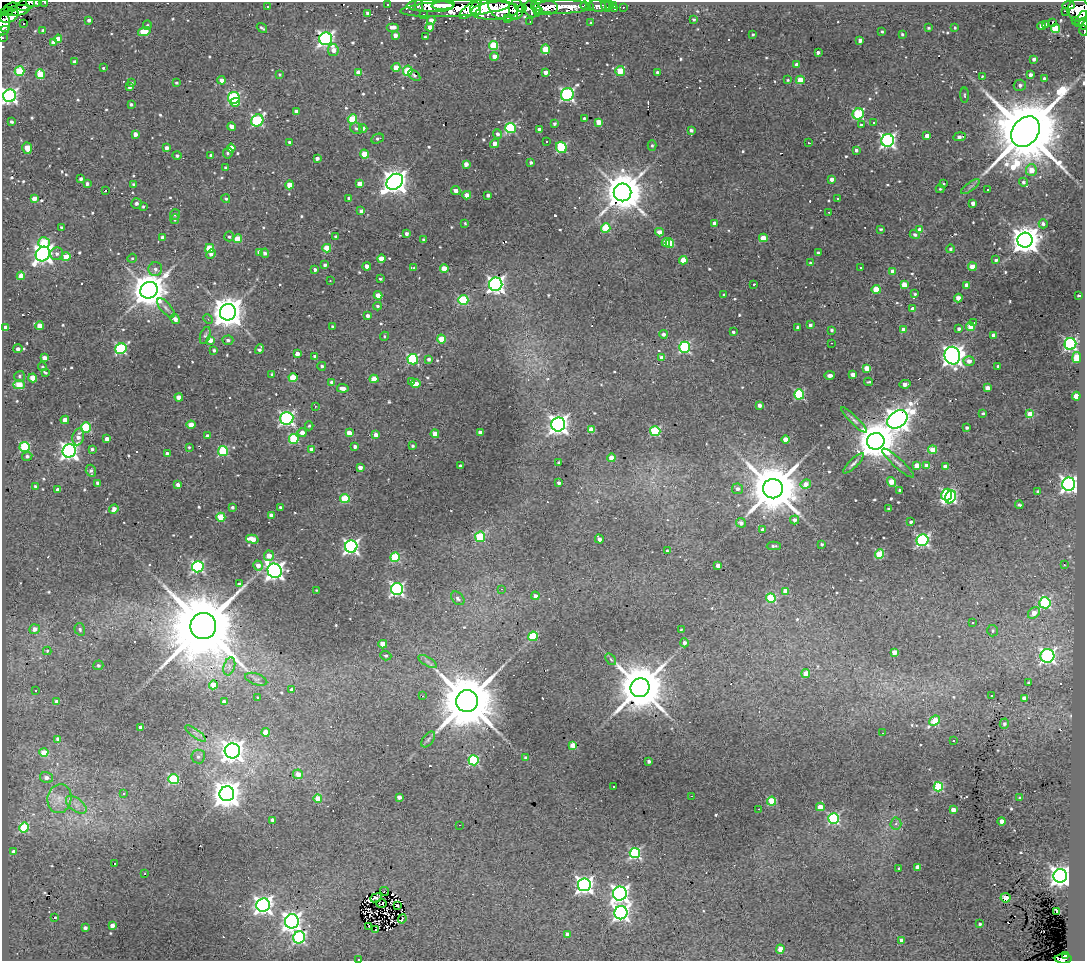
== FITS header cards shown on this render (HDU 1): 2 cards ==
NAXIS1  =                 1083
NAXIS2  =                  959

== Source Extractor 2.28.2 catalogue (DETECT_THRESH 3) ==
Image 1083 x 959 px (HDU 1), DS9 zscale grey, 1 PNG px = 1 image px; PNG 1087 x 963 px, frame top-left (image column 1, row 959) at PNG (2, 2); each listed source drawn as its Kron ellipse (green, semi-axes under 4 px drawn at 4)
Background 3.41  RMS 0.31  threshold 0.917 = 3 sigma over >= 5 px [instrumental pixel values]
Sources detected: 691; of the 691, the 500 brightest by FLUX_AUTO listed and drawn (191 fainter detections omitted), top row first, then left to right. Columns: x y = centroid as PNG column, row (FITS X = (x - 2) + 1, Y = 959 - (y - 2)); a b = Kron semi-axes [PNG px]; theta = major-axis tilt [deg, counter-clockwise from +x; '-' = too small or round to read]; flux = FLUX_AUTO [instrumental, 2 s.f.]
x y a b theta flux
45 2 3 2 - 30
33 3 7 3 -5 330
388 4 3 2 - 60
26 5 9 5 20 790
419 5 5 4 - 240
443 5 11 4 4 1700
609 5 4 3 - 90
613 5 3 3 - 84
1068 5 6 4 5 1200
430 6 23 6 -1 2600
585 6 4 3 - 110
598 6 9 5 -7 240
606 6 6 3 -66 83
11 7 7 3 18 250
267 7 3 2 - 38
544 7 13 8 -3 2100
562 7 29 7 0 2400
590 7 3 3 - 46
623 7 3 2 - 57
455 8 55 8 3 7500
522 8 4 3 - 880
470 9 13 5 38 2900
476 9 7 5 -90 1800
516 9 10 7 89 3700
532 9 9 8 - 2200
614 9 4 3 - 120
18 10 11 5 10 1700
503 10 16 9 -24 4400
1079 10 11 11 - 3400
495 11 24 9 4 5500
538 11 4 3 - 640
1065 11 4 2 - 37
6 12 6 3 21 180
368 13 3 3 - 68
423 14 3 2 - 29
9 16 9 6 27 1900
508 19 3 3 - 34
694 19 4 3 - 32
1081 19 9 4 57 840
89 20 4 3 - 77
431 20 4 4 - 150
530 21 3 2 - 31
1076 21 3 2 - 180
4 22 10 6 -79 810
24 23 3 3 - 120
591 23 3 3 - 28
1052 23 3 3 - 120
1046 24 3 2 - 50
1084 24 6 3 85 300
147 25 5 4 - 33
1041 26 4 4 - 160
393 27 6 4 0 120
430 27 4 4 - 280
262 28 5 3 - 40
928 28 3 3 - 30
955 28 3 3 - 28
1056 28 4 4 - 1000
43 30 3 3 - 51
1084 30 5 2 - 70
3 31 6 3 33 320
144 31 6 4 16 700
882 32 4 3 - 27
902 34 3 3 - 35
395 35 4 4 - 110
753 35 3 3 - 26
425 37 3 3 - 27
2 38 2 2 - 30
58 39 4 4 - 240
326 39 6 6 - 6300
860 40 4 3 - 82
53 43 4 4 - 140
493 45 4 4 - 880
545 49 4 4 - 510
333 50 6 5 - 170
818 52 3 3 - 79
494 56 4 4 - 170
1034 59 4 3 - 70
74 62 4 3 - 71
797 65 3 3 - 70
396 67 4 4 - 210
103 68 3 3 - 29
20 71 5 4 - 960
408 71 5 5 - 880
620 71 5 5 - 780
359 72 4 4 - 230
545 72 4 3 - 120
657 72 3 3 - 36
40 74 5 4 - 670
280 75 4 4 - 29
414 75 7 4 -36 47
1030 75 3 3 - 78
982 76 3 3 - 28
1044 78 3 3 - 36
222 80 4 4 - 200
788 80 3 3 - 28
800 80 4 4 - 440
132 83 3 3 - 30
177 83 3 3 - 34
1020 85 6 5 - 53
130 87 4 3 - 56
567 95 6 6 - 4400
965 95 8 3 -89 31
10 96 6 6 - 6600
234 98 6 6 - 2500
235 102 5 3 - 230
131 104 4 3 - 44
296 112 4 4 - 160
858 114 6 5 - 1700
584 118 3 3 - 28
352 119 5 4 - 910
11 121 3 3 - 46
257 121 6 5 - 2800
599 122 4 4 - 280
554 123 4 3 - 40
874 123 3 3 - 72
861 125 3 3 - 26
232 127 4 4 - 130
356 128 6 5 - 56
363 128 4 4 - 110
511 128 5 5 - 2300
539 129 4 3 - 99
691 130 4 3 - 61
1026 132 16 12 52 300000
135 134 4 3 - 100
497 134 5 4 - 70
927 136 4 3 - 130
959 137 6 4 7 90
377 139 6 4 25 48
888 140 6 6 - 5800
546 141 3 3 - 46
289 142 3 3 - 44
809 143 3 2 - 32
494 144 5 4 - 150
652 145 5 4 - 35
561 147 6 5 - 1600
27 148 6 4 -72 250
166 148 4 4 - 95
231 148 4 4 - 280
856 150 4 3 - 56
228 153 5 4 - 45
364 154 4 4 - 510
177 155 4 4 - 45
211 155 3 3 - 69
317 158 4 3 - 78
531 163 3 3 - 45
466 164 4 4 - 140
226 168 3 3 - 61
1031 170 6 5 - 280
81 179 4 3 - 60
832 179 4 3 - 92
395 182 9 7 40 23000
1023 182 4 4 - 54
87 183 4 3 - 55
360 183 4 4 - 250
943 184 3 3 - 27
133 185 4 3 - 45
289 185 4 4 - 280
970 187 11 4 37 57
940 189 4 4 - 30
106 190 3 3 - 64
987 190 3 3 - 82
456 191 4 4 - 120
623 192 9 8 - 80000
467 195 4 4 - 280
488 195 4 3 - 66
34 198 4 4 - 210
349 198 4 3 - 44
226 199 4 4 - 38
837 199 3 3 - 32
136 203 5 5 - 65
973 203 4 4 - 120
143 207 3 3 - 32
361 211 4 3 - 77
829 212 3 2 - 42
175 215 5 5 - 48
175 219 5 4 - 43
715 223 4 4 - 190
465 224 3 3 - 27
1043 224 4 4 - 61
62 227 3 3 - 39
606 228 5 4 - 1000
881 229 4 3 - 29
920 229 4 4 - 130
659 232 4 4 - 150
406 233 4 3 - 69
915 234 5 4 - 56
229 236 5 5 - 39
336 237 4 3 - 59
163 238 4 4 - 130
763 238 4 4 - 410
237 239 4 4 - 560
423 240 3 3 - 31
1025 240 7 7 - 34000
44 242 6 5 - 890
666 242 4 4 - 300
670 243 5 4 - 560
209 248 4 4 - 820
327 248 4 4 - 430
950 249 4 4 - 47
259 252 4 4 - 110
265 253 4 4 - 68
818 253 4 3 - 47
43 254 8 6 45 11000
57 254 6 6 - 84
211 254 5 4 - 85
66 257 4 4 - 530
132 258 5 4 - 27
381 258 4 4 - 370
683 260 4 4 - 410
996 260 4 3 - 56
810 263 4 4 - 31
325 265 4 3 - 51
367 266 4 4 - 110
972 267 4 4 - 480
414 268 3 3 - 27
861 268 3 3 - 91
155 269 7 6 - 87
315 269 3 3 - 72
444 269 4 4 - 450
893 271 4 4 - 220
21 276 4 4 - 260
380 279 3 3 - 32
330 281 3 2 - 56
496 284 7 6 - 8800
754 284 3 3 - 27
904 285 4 4 - 470
967 285 4 4 - 150
876 289 4 4 - 630
149 290 9 8 - 59000
915 294 4 3 - 29
378 295 4 4 - 200
724 295 3 3 - 31
1078 295 3 3 - 28
958 298 4 4 - 250
463 300 5 5 - 1300
378 306 4 3 - 37
166 308 12 5 -48 82
913 309 4 4 - 170
228 312 8 8 - 39000
367 316 4 4 - 100
175 319 5 4 - 130
208 319 5 4 - 31
973 323 3 3 - 100
810 325 3 3 - 55
39 326 4 4 - 290
332 326 3 3 - 30
970 326 4 4 - 620
5 327 4 4 - 290
798 327 4 3 - 58
959 329 3 3 - 55
831 330 4 3 - 40
903 330 4 4 - 180
733 332 3 3 - 36
663 334 4 4 - 76
205 335 9 4 71 51
994 335 4 4 - 160
384 336 4 4 - 30
441 339 4 4 - 590
210 340 4 4 - 190
228 340 5 4 - 60
831 343 3 2 - 34
1070 344 6 6 - 3700
685 347 5 5 - 2300
18 349 5 4 - 91
121 349 6 5 - 2500
259 349 5 4 - 71
214 350 3 3 - 39
297 354 4 4 - 180
315 356 3 3 - 74
952 356 9 7 -72 15000
1077 357 5 4 - 800
44 358 4 4 - 170
662 358 4 4 - 210
413 359 5 5 - 2000
429 359 4 4 - 53
969 361 5 5 - 130
322 366 4 4 - 39
998 366 3 3 - 39
43 367 4 4 - 28
867 368 4 4 - 320
45 373 4 3 - 29
272 374 4 3 - 30
830 375 5 3 - 98
853 375 4 3 - 160
20 376 5 5 - 42
33 378 4 4 - 480
293 378 4 4 - 570
374 379 4 4 - 420
412 381 3 3 - 61
332 382 4 4 - 130
868 382 4 3 - 30
416 384 4 4 - 250
905 384 6 3 6 140
19 385 5 4 - 690
343 388 6 3 -5 120
987 388 4 4 - 150
799 394 5 5 - 2000
1076 396 4 4 - 600
179 397 4 4 - 260
759 405 4 3 - 84
315 406 3 3 - 27
983 413 3 3 - 36
1030 414 4 4 - 570
287 418 6 6 - 4900
897 419 11 8 35 24000
65 420 4 4 - 220
854 420 17 3 -45 73
558 424 7 7 - 13000
191 425 4 4 - 270
309 426 4 3 - 31
86 427 5 5 - 1300
967 427 4 3 - 54
591 430 4 4 - 570
655 431 5 5 - 1600
302 433 4 4 - 130
349 433 4 4 - 310
480 433 4 3 - 150
435 434 4 4 - 250
376 435 4 4 - 190
208 436 4 3 - 88
78 437 8 5 77 150
107 439 4 3 - 160
294 439 5 5 - 1200
785 439 4 4 - 250
876 441 8 8 - 78000
355 446 4 3 - 66
412 446 3 3 - 34
25 447 5 5 - 1600
189 447 3 3 - 28
92 449 3 3 - 46
311 449 3 3 - 63
932 450 4 4 - 560
69 451 7 6 - 10000
223 451 5 5 - 1500
167 453 3 3 - 61
27 456 5 4 - 52
611 458 4 4 - 250
559 462 3 3 - 27
853 463 14 4 44 66
898 463 21 5 -42 100
917 465 4 4 - 270
460 466 3 3 - 45
927 466 4 4 - 280
360 467 4 3 - 120
946 467 4 4 - 270
91 471 6 5 - 55
891 482 5 4 - 390
98 483 4 4 - 88
559 483 3 3 - 77
806 484 5 4 - 200
1069 484 6 6 - 8300
178 485 4 3 - 110
35 486 4 3 - 37
737 489 5 5 - 77
773 489 10 9 - 150000
58 490 4 4 - 120
900 490 3 3 - 37
1038 491 4 3 - 50
947 495 6 5 - 2600
951 497 7 5 61 2700
345 498 5 4 - 930
1019 505 4 3 - 32
232 507 4 3 - 44
281 507 3 3 - 62
114 509 5 4 - 130
888 509 3 3 - 39
271 515 4 4 - 100
221 517 4 4 - 820
795 520 4 4 - 100
911 522 3 3 - 62
741 523 5 4 - 89
763 530 4 4 - 140
480 537 5 5 - 1300
252 539 6 4 -14 340
599 539 4 3 - 97
922 540 6 5 - 3900
822 544 3 3 - 37
351 546 6 6 - 6600
774 546 7 3 2 38
667 551 3 3 - 45
879 554 4 4 - 980
269 556 5 5 - 250
395 557 5 4 - 1200
258 565 5 4 - 170
718 565 4 3 - 140
1064 565 3 3 - 27
198 567 6 5 - 3000
275 571 7 7 - 10000
239 584 3 3 - 49
397 589 6 6 - 4700
501 589 3 2 - 95
316 590 3 3 - 27
786 591 4 4 - 220
535 596 4 4 - 100
458 598 8 5 -47 64
771 598 5 4 - 1300
1045 603 5 5 - 2300
1034 613 7 5 41 210
972 623 3 2 - 99
203 626 13 13 - 320000
35 629 5 5 - 120
80 629 6 5 - 41
681 630 3 3 - 28
992 631 5 5 - 36
533 636 5 4 - 920
684 643 4 4 - 77
383 644 4 4 - 300
47 651 4 4 - 28
894 652 4 4 - 340
386 656 5 4 - 41
1047 656 7 7 - 5700
611 659 6 4 -56 35
428 662 10 4 -31 62
98 665 5 4 - 46
229 666 9 5 72 82
806 674 4 4 - 280
256 679 11 5 -19 71
1028 683 4 3 - 32
213 685 4 4 - 360
640 688 9 9 - 140000
292 689 4 3 - 140
36 691 3 3 - 61
422 696 3 2 - 45
992 696 3 3 - 50
258 697 4 3 - 27
1025 698 4 4 - 260
467 701 11 11 - 200000
57 702 4 4 - 110
224 702 4 4 - 100
934 721 6 4 41 830
1004 724 5 4 - 60
141 727 4 4 - 170
266 732 4 4 - 250
196 733 12 3 -36 72
883 733 3 2 - 28
58 739 4 3 - 140
428 739 9 5 52 52
954 740 3 3 - 140
573 745 4 4 - 510
232 751 8 7 - 17000
44 752 4 4 - 430
198 756 7 7 - 58
526 758 4 3 - 78
474 760 5 5 - 1800
649 761 4 3 - 56
298 774 5 5 - 200
47 778 6 5 - 95
173 779 5 5 - 1600
614 787 3 3 - 47
938 787 5 4 - 1400
123 793 3 3 - 60
227 794 7 7 - 33000
692 796 2 2 - 69
399 797 4 3 - 140
1019 798 3 3 - 27
59 799 14 12 80 260
318 799 4 4 - 420
772 801 4 4 - 810
76 805 12 6 -37 120
820 807 4 4 - 320
759 809 3 2 - 26
953 810 4 4 - 180
834 819 5 5 - 2500
273 820 4 3 - 150
1002 821 4 4 - 170
896 824 6 5 - 47
459 825 3 2 - 310
24 827 5 5 - 1300
13 852 3 3 - 79
635 853 5 5 - 2700
114 864 3 3 - 480
917 867 4 3 - 190
899 869 3 3 - 48
145 874 3 2 - 40
1060 876 7 6 - 15000
584 885 6 6 - 8500
384 891 5 2 - 43
620 894 7 7 - 9400
376 898 6 4 21 45
1005 898 5 4 - 280
382 904 5 2 - 27
263 905 7 6 - 10000
397 906 3 2 - 40
1056 912 4 4 - 580
621 913 6 6 - 7700
55 917 3 3 - 110
402 919 5 2 - 29
292 921 7 7 - 13000
980 924 3 3 - 44
112 925 4 4 - 140
369 926 2 2 - 29
85 928 4 3 - 67
376 930 3 3 - 32
568 934 4 4 - 210
299 937 6 6 - 3100
901 940 4 4 - 170
780 949 4 4 - 480
1065 955 4 3 - 570
359 959 3 2 - 48
1063 959 8 4 1 1600
At the frame edge (FLAGS 8, measured only in part): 12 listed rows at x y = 45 2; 33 3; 26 5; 1079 10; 4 22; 1084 24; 1084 30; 3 31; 2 38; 10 96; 359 959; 1063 959
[191 fainter detections neither listed nor drawn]